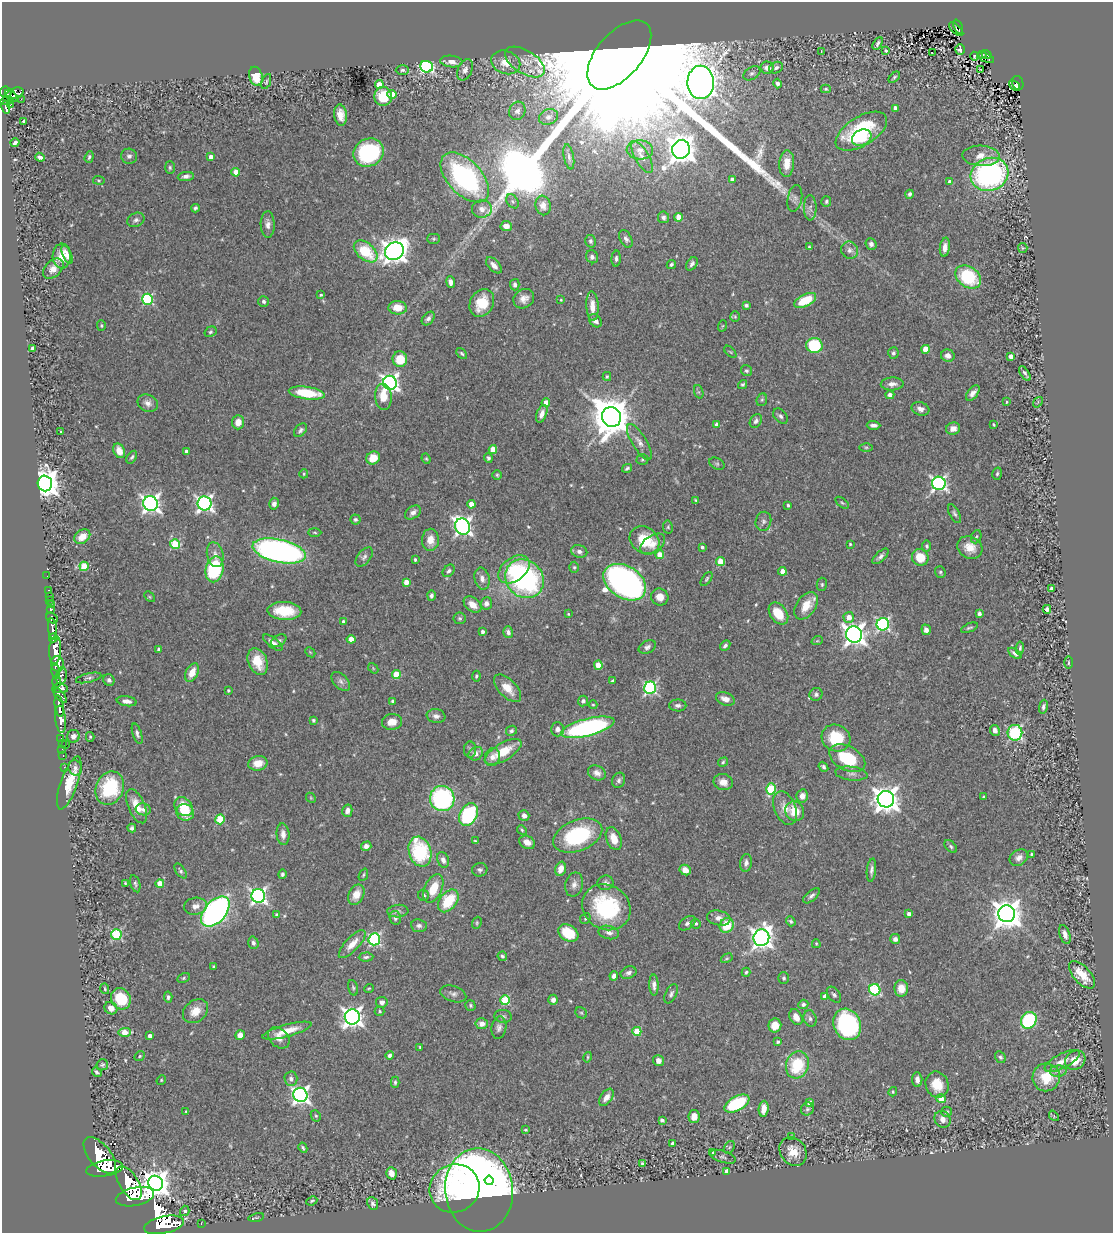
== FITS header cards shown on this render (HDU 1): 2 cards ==
NAXIS1  =                 1111
NAXIS2  =                 1231

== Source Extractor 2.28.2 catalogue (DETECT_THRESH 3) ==
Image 1111 x 1231 px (HDU 1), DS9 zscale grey, 1 PNG px = 1 image px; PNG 1115 x 1235 px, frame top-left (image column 1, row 1231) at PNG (2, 2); each listed source drawn as its Kron ellipse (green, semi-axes under 4 px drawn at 4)
Background 0.72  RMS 0.042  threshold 0.126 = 3 sigma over >= 5 px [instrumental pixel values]
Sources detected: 550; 1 with non-positive FLUX_AUTO (blend fragments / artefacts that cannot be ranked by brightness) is neither listed nor drawn; of the other 549, the 500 brightest by FLUX_AUTO listed and drawn (49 fainter detections omitted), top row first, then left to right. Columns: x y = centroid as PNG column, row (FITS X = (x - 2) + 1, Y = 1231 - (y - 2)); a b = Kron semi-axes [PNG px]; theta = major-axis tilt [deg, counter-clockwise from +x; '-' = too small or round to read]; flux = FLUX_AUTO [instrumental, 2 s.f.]
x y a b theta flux
958 27 7 3 -65 41
956 29 9 3 -43 44
878 43 7 4 58 7.2
960 50 5 4 - 9.9
886 51 3 3 - 42
821 52 3 2 - 2.8
932 53 3 2 - 37
983 54 3 3 - 22
619 55 41 22 49 530000
987 55 5 3 - 39
974 56 4 3 - 4.6
985 58 9 4 -21 71
451 61 11 5 -6 23
506 62 15 11 -21 41
525 62 22 11 -32 44
427 67 6 5 - 510
767 68 7 6 - 21
776 68 7 5 27 8.6
402 70 7 4 1 5.4
465 70 11 7 65 15
981 70 2 2 - 6.1
752 73 9 6 30 9.4
256 76 10 6 -76 62
894 77 7 4 46 4.8
266 82 8 3 70 3.4
701 82 17 13 -88 7400
777 83 5 4 - 12
1018 83 7 5 -69 100
379 85 4 4 - 60
1015 85 6 3 -40 36
826 89 5 4 - 3.9
6 92 6 5 - 390
15 93 9 5 19 180
392 94 4 4 - 43
11 96 7 4 -42 360
383 96 9 9 - 94
21 99 3 2 - 6.7
7 100 6 4 18 260
10 105 2 2 - 7.8
6 107 7 3 -77 180
895 108 4 4 - 20
517 111 9 8 - 14
340 115 11 6 -82 27
548 117 10 7 18 14
24 121 3 2 - 470
861 131 29 14 31 250
862 138 10 7 27 52
15 143 4 3 - 7.5
681 149 9 8 - 3800
640 150 13 9 -2 27
368 153 15 13 30 320
129 156 8 7 - 9.1
981 156 19 10 -3 36
40 157 5 4 - 8.8
89 157 6 4 72 5.5
211 157 4 3 - 15
569 157 13 5 -79 9.2
642 157 18 7 -60 20
787 163 13 7 86 40
170 167 6 5 - 4.8
236 172 4 4 - 43
990 174 19 16 21 630
186 176 8 4 7 11
465 177 30 17 -47 530
732 179 4 4 - 14
99 180 6 3 -8 3.2
950 182 4 4 - 17
909 194 4 4 - 7
795 198 13 7 80 11
513 201 7 5 -55 6.2
826 201 5 5 - 5.3
543 205 10 7 -80 19
195 208 4 3 - 5.2
810 208 12 6 -90 12
482 209 10 8 4 17
663 217 6 5 - 7.6
679 217 4 4 - 46
136 220 9 7 26 9.6
268 224 13 7 -89 16
506 226 5 5 - 21
434 239 6 5 - 4.6
626 239 9 5 -63 9.4
591 241 6 5 - 7.3
871 244 6 5 - 9.9
809 247 4 3 - 4
945 247 9 5 82 17
1023 248 5 4 - 3.1
850 250 9 8 - 12
366 251 14 8 -40 120
394 251 10 8 36 2600
67 255 10 4 -66 16
62 256 12 9 87 38
592 257 7 6 - 11
616 259 8 4 87 7.9
671 264 5 4 - 5.1
692 264 7 5 56 8.8
494 265 10 5 -46 15
53 269 12 8 44 20
968 277 14 10 -35 190
451 282 6 4 -82 16
515 285 6 5 - 9.5
321 295 4 3 - 4
148 299 5 5 - 330
524 299 11 9 34 20
561 300 4 4 - 3.1
805 300 12 6 27 94
264 301 5 5 - 7.3
482 303 15 11 62 77
746 305 4 3 - 7.8
592 306 15 6 -87 25
398 308 9 6 -4 44
735 317 5 5 - 4.1
428 318 8 5 49 9.2
595 321 7 5 -49 14
101 325 5 4 - 3.7
722 326 6 3 70 2.9
210 332 6 5 - 5.4
814 345 8 7 - 170
32 348 4 3 - 8.1
926 349 4 4 - 64
730 352 7 3 -45 2.8
462 353 6 4 -45 4.4
893 353 6 5 - 6
948 356 7 6 - 17
1011 356 4 4 - 22
400 359 7 7 - 71
747 371 6 5 - 5.5
1025 373 8 3 -58 7.7
607 376 4 3 - 3.9
390 383 7 7 - 1200
743 384 5 4 - 4.3
892 384 11 6 3 16
699 392 7 4 -70 5.6
307 393 18 6 -8 120
973 393 9 5 51 13
890 395 4 4 - 12
383 397 13 8 -86 42
762 400 6 5 - 4.9
1006 402 3 3 - 3.7
1038 402 6 4 51 3.4
148 403 10 8 -24 16
546 403 4 4 - 27
920 409 9 6 -17 14
542 414 9 5 69 17
780 416 9 6 -48 8.2
611 417 10 9 - 9300
756 421 7 5 59 8.9
238 422 7 6 - 26
717 425 4 4 - 19
873 425 7 3 -2 10
994 425 3 2 - 3.2
953 429 7 6 - 19
300 430 8 5 46 7.8
60 431 3 3 - 14
639 442 20 7 -58 23
866 447 6 4 0 4.6
493 450 4 4 - 72
119 451 7 5 -66 32
187 452 4 4 - 18
132 457 7 4 57 5.4
373 458 7 6 - 47
488 458 5 4 - 6
426 459 5 4 - 3.6
642 459 6 5 - 4.9
717 464 8 5 -29 5.8
627 468 5 3 - 5.1
304 474 4 4 - 3.2
997 474 6 4 74 5.1
497 475 5 4 - 3.9
45 483 8 7 - 4100
939 483 7 6 - 760
696 500 4 3 - 3.4
205 503 7 7 - 950
842 503 7 4 -40 4.3
150 504 7 7 - 1300
274 504 6 5 - 11
471 504 4 4 - 34
788 505 3 3 - 4.8
413 512 9 6 36 13
954 514 10 5 -62 7.4
355 519 5 5 - 6.7
763 521 9 8 - 11
463 526 8 7 - 1100
668 527 6 5 - 4.6
315 532 6 3 -2 3.3
82 537 8 6 36 37
976 537 7 5 69 5
430 540 11 8 88 32
645 540 16 13 -35 91
175 544 5 5 - 160
653 544 14 8 33 24
850 544 3 3 - 3.1
926 546 5 4 - 5.9
702 547 3 3 - 7.2
970 547 13 11 -28 39
279 551 27 11 -12 1100
579 551 8 6 -15 9.9
215 555 12 8 -77 20
660 555 4 4 - 54
880 556 10 5 43 11
364 557 11 6 50 10
920 557 9 8 - 60
415 560 3 3 - 4.5
721 562 4 4 - 77
84 566 4 4 - 85
574 567 5 4 - 4.5
214 569 13 8 78 240
514 569 17 11 36 97
449 571 7 5 48 7.2
782 571 4 4 - 31
940 572 6 5 - 5.4
47 576 2 2 - 5.4
482 579 11 7 -75 16
525 579 20 18 -46 550
707 579 8 4 54 4.6
406 582 4 4 - 31
625 582 23 16 -32 1200
822 584 7 5 77 4.9
1052 589 4 4 - 12
49 590 3 2 - 20
49 596 2 2 - 10
431 596 5 4 - 6.9
149 597 6 4 -46 3.7
660 597 9 8 - 28
49 600 3 3 - 65
486 603 6 5 - 12
52 605 3 2 - 12
473 605 10 6 -37 27
806 606 15 9 55 50
51 609 3 3 - 330
1047 609 4 4 - 9.2
284 611 17 9 -3 88
778 613 12 8 -53 60
979 613 4 3 - 11
568 614 3 2 - 2.9
849 617 5 5 - 28
52 618 6 5 - 270
460 618 6 6 - 4.9
344 622 4 3 - 12
883 624 6 6 - 520
969 628 9 4 21 5.4
53 629 11 4 -84 1600
926 630 5 4 - 13
483 632 4 3 - 9.9
508 632 6 4 -71 11
854 634 8 8 - 2100
53 638 4 3 - 370
351 639 4 4 - 37
279 641 8 5 30 7.3
817 641 6 3 18 3.3
273 643 11 5 -37 16
725 646 6 4 48 7.7
647 647 9 6 27 10
1020 648 6 4 82 5
159 649 4 3 - 6.7
55 650 14 6 87 3000
310 652 6 4 -44 3.5
1015 653 7 4 -33 9.7
258 661 14 9 -68 62
1069 663 6 3 89 4.2
57 664 8 6 -78 1200
598 665 4 4 - 64
373 668 6 4 -48 3.7
56 672 7 3 -81 460
192 673 10 6 63 35
396 674 4 4 - 69
61 676 9 5 81 330
476 676 5 4 - 4.3
89 678 13 4 13 7.2
109 680 6 5 - 8.4
341 681 11 7 -46 11
612 681 4 3 - 4.1
56 682 6 4 -90 660
60 688 7 4 -10 580
507 688 17 9 -45 39
650 688 6 6 - 470
228 690 3 3 - 4.3
816 694 6 6 - 8.4
60 695 10 3 -49 510
725 699 10 6 -19 24
127 701 10 5 -8 15
393 701 4 4 - 6.6
583 701 5 5 - 7.7
593 705 4 4 - 3.1
678 705 8 6 0 9.1
59 706 11 4 -80 2000
1043 707 7 4 78 8
436 716 9 7 -9 12
61 719 14 5 -83 1700
313 720 3 3 - 5.3
392 722 10 8 6 27
588 727 27 8 14 540
557 729 7 6 - 13
995 730 5 4 - 11
511 731 6 5 - 6
1015 733 8 7 - 260
137 734 11 4 -71 8.6
73 736 6 6 - 12
90 737 5 4 - 3.8
836 738 15 13 -27 110
61 739 3 2 - 36
62 743 2 2 - 20
66 744 4 3 - 94
62 749 2 2 - 21
470 750 8 6 89 7.1
503 752 21 8 30 81
476 754 7 6 - 20
63 755 3 2 - 22
492 757 9 7 73 21
847 758 19 12 -28 130
723 762 5 4 - 3.8
258 763 9 7 11 38
64 767 2 2 - 17
823 767 5 4 - 7.5
75 768 8 6 -62 9.9
597 773 9 7 -26 15
851 774 16 7 -6 14
619 780 8 6 68 8.4
723 782 10 8 -11 24
69 783 28 8 71 67
110 788 17 13 69 160
771 789 5 5 - 180
802 796 6 5 - 18
984 797 4 3 - 6.8
311 798 5 4 - 3
442 799 12 12 - 390
886 799 8 8 - 3000
137 806 18 8 -67 46
184 807 10 8 -47 69
785 808 17 10 -67 33
143 809 8 6 -9 10
347 811 6 5 - 17
795 811 10 9 - 51
185 812 9 8 - 55
469 815 12 8 64 290
524 816 5 5 - 11
220 819 5 4 - 160
132 828 4 4 - 6.2
522 830 5 4 - 4
283 834 11 6 -85 17
578 836 26 15 21 250
614 839 12 7 -70 36
475 841 4 4 - 3.4
527 842 8 6 -28 21
366 846 5 4 - 13
951 846 8 5 -47 5.9
420 852 15 11 -73 220
1032 854 3 3 - 4
1019 858 10 7 32 14
443 860 8 5 -69 13
746 863 9 6 82 11
561 869 7 5 73 25
480 870 7 7 - 7.3
685 870 6 5 - 25
871 870 11 4 83 10
180 871 8 4 -55 5.8
282 874 5 4 - 7.6
363 875 6 3 67 3.7
125 883 3 3 - 3.1
160 883 4 4 - 45
605 883 8 7 - 9.8
135 884 9 4 -74 6.2
574 884 12 8 77 18
433 889 15 8 66 63
356 895 11 7 65 34
424 895 5 5 - 6.1
258 896 7 7 - 970
811 896 10 5 41 8.4
448 901 13 8 52 110
195 906 11 8 10 19
606 907 25 22 -34 260
215 911 18 10 49 1100
398 911 10 6 5 9.5
909 914 4 4 - 12
1007 914 8 8 - 4400
277 915 4 4 - 7.7
395 918 7 5 -80 8.6
585 918 6 4 50 4.6
719 918 12 7 -12 18
791 921 5 4 - 5
477 923 6 4 71 3.8
687 923 9 5 36 9.3
696 923 5 5 - 6.5
727 925 8 6 59 70
419 926 8 6 -7 9.3
609 932 10 6 -13 12
568 933 11 8 -32 100
116 934 5 5 - 230
1065 934 10 5 -71 16
761 938 8 8 - 1800
374 939 6 5 - 410
895 939 5 5 - 11
253 943 6 5 - 7.8
352 944 18 7 47 36
816 944 4 3 - 3.2
502 956 5 4 - 5.4
366 957 7 4 3 6.8
727 958 6 4 30 3.7
213 967 3 3 - 3.8
746 972 4 3 - 4.2
628 973 8 6 22 10
1082 975 17 8 -47 61
614 976 5 4 - 11
184 978 6 4 28 4.1
784 978 6 5 - 5.3
654 985 10 4 -88 14
353 988 8 4 -74 5.5
369 988 5 3 - 3.2
901 988 8 7 - 37
105 989 5 3 - 3.9
875 990 6 5 - 320
453 994 13 7 -19 12
671 994 10 5 64 8.1
834 995 9 5 -52 7.4
168 997 5 4 - 6.4
825 997 4 4 - 29
121 999 11 9 -60 100
505 1000 5 5 - 150
553 1000 5 4 - 11
382 1002 6 5 - 11
803 1004 5 4 - 6.5
470 1005 5 5 - 5.3
111 1008 7 6 - 21
195 1011 14 10 38 41
379 1011 5 4 - 4.3
581 1013 6 5 - 4.7
503 1016 8 6 -7 7.5
352 1017 7 7 - 1700
796 1017 8 6 -61 25
810 1018 8 6 -71 8.5
1029 1020 9 7 56 260
482 1024 6 5 - 20
847 1024 16 13 -64 440
775 1025 7 6 - 39
499 1028 11 7 81 12
287 1031 25 6 15 45
637 1031 4 4 - 82
125 1032 6 4 2 50
240 1035 5 4 - 23
150 1036 4 4 - 14
279 1038 12 9 -45 23
778 1042 4 3 - 6.1
420 1047 3 3 - 3.3
389 1055 4 3 - 7
140 1056 6 4 38 3.7
588 1057 5 3 - 3.6
1000 1057 6 5 - 5.7
1075 1060 11 9 39 36
659 1061 5 5 - 18
1062 1061 19 7 27 23
102 1065 6 5 - 5.8
797 1065 14 11 73 140
1058 1071 8 5 6 8.9
97 1072 5 3 - 5.7
1046 1077 14 13 - 72
291 1079 7 6 - 12
161 1080 5 4 - 3.5
917 1080 7 5 -87 13
395 1082 5 4 - 5
937 1085 13 11 -69 58
893 1092 5 3 - 3.1
300 1095 7 7 - 1100
606 1097 10 5 56 21
941 1099 4 4 - 33
810 1103 4 4 - 29
737 1104 13 7 28 220
764 1109 8 5 84 31
807 1109 7 6 - 7.1
186 1111 4 3 - 3
946 1112 5 5 - 6.2
316 1116 6 5 - 4.8
694 1116 6 5 - 24
1054 1116 6 4 -49 3.5
943 1119 9 7 -53 20
662 1120 4 3 - 8.7
525 1130 4 3 - 3.4
792 1136 3 3 - 3
672 1143 4 3 - 6.6
729 1147 7 4 58 3.5
303 1148 5 3 - 4.7
793 1151 15 12 -53 40
713 1152 3 3 - 3.5
100 1155 22 11 -50 6500
723 1157 13 6 -18 7.2
642 1163 3 3 - 5.9
105 1168 18 8 9 5500
727 1171 4 4 - 27
391 1173 6 5 - 23
489 1180 4 4 - 81
129 1183 19 9 -58 7300
156 1183 8 7 - 3500
454 1188 25 24 - 340
479 1190 42 34 -84 2600
135 1197 19 9 12 2300
312 1201 5 3 - 3.4
373 1203 7 5 -65 7.3
185 1211 5 4 - 9
256 1217 8 3 11 3.8
201 1223 3 2 - 28
164 1225 20 8 12 5900
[49 fainter detections neither listed nor drawn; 1 non-positive-flux detection neither listed nor drawn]